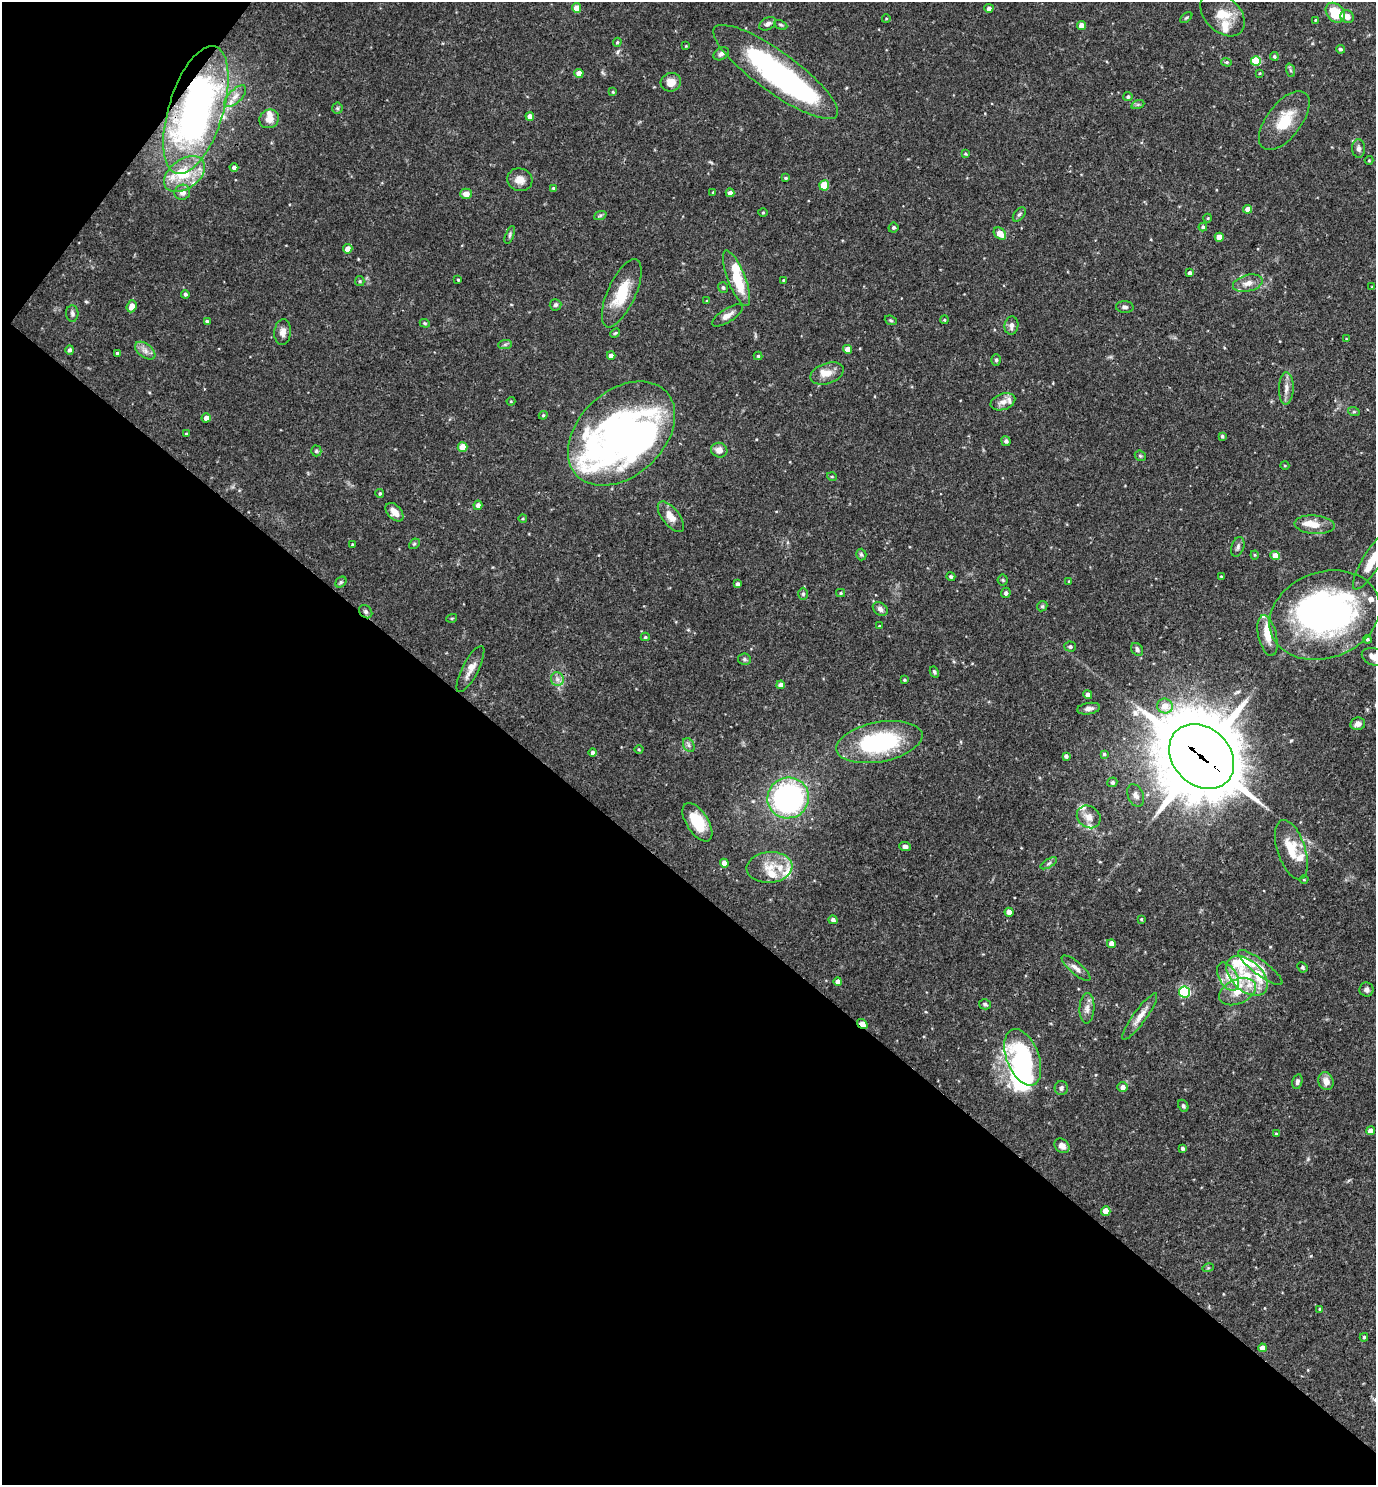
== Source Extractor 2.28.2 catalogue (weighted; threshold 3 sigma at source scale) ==
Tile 9 of 4 x 4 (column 1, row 3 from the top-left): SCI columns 149-1522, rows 1484-2966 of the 5936 x 5931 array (HDU 1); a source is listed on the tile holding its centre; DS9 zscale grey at full resolution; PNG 1378 x 1487 px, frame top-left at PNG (2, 2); each listed source drawn as its Kron ellipse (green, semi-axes under 4 px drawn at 4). Shown black and unused: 43% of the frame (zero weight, under 3 of 4 exposures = <1% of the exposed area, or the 3 px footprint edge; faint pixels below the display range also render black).
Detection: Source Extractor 2.28.2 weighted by HDU 2 'WHT'; one run over the whole footprint, this tile lists its part. Background 0.0682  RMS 0.0034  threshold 0.0154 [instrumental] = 3 sigma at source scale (4.5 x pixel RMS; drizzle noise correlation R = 1.50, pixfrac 1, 0.05/0.05 arcsec/px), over >= 5 px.
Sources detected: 230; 7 inside a brighter object's white glare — neither listed nor drawn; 24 inside a brighter listed object's ellipse — not listed separately; the other 199 listed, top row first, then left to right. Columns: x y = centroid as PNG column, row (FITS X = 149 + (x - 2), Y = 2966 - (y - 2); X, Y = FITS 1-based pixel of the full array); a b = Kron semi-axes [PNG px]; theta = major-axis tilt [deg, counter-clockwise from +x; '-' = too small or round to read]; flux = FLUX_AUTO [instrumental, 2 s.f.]
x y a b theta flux
576 8 5 4 - 3.6
989 8 4 4 - 1.2
1335 13 11 8 -48 11
1222 14 26 17 -45 7.8
1347 16 7 6 - 2.3
1186 18 7 4 40 0.51
886 19 4 3 - 0.26
1315 20 3 3 - 0.28
768 24 9 6 29 1.4
781 25 7 4 -26 0.52
1081 25 4 4 - 2.7
617 42 4 3 - 0.46
686 46 3 3 - 0.25
1341 49 4 4 - 0.59
721 54 8 6 32 1.2
1274 56 4 4 - 0.59
1256 61 5 5 - 15
1227 62 5 4 - 0.48
1290 70 7 4 -71 0.57
776 72 75 20 -36 79
579 73 4 4 - 2.7
1260 73 4 3 - 0.31
671 82 10 9 - 3.5
613 92 4 3 - 0.41
235 96 14 6 45 2.1
1128 97 4 4 - 0.67
1138 104 7 4 19 0.56
337 108 5 5 - 0.48
196 110 66 27 73 130
530 116 4 4 - 2.3
269 119 10 9 - 2.8
1284 120 35 17 52 10
1358 148 9 6 -87 1.2
965 154 4 3 - 0.39
1369 160 4 4 - 0.33
234 168 4 4 - 1.2
185 174 23 14 35 10
786 178 3 3 - 0.48
520 180 13 11 -15 3.1
824 185 5 5 - 11
553 188 4 4 - 0.41
182 192 8 7 - 2.1
713 192 3 3 - 0.35
730 193 4 4 - 1.6
466 194 5 5 - 2.7
1248 209 4 4 - 2.6
763 213 5 3 - 0.34
1019 214 8 5 51 0.7
600 216 6 4 20 0.63
1208 218 4 3 - 0.31
1203 227 4 3 - 0.82
893 228 5 4 - 0.63
1000 234 7 5 -42 3.8
510 235 9 4 67 0.71
1219 237 4 4 - 3.8
348 249 5 4 - 2.4
1190 273 4 4 - 1.2
736 278 29 9 -69 13
458 280 3 3 - 0.36
783 280 3 2 - 0.24
360 281 5 4 - 0.46
1248 283 15 8 14 3.1
723 287 5 4 - 0.76
1372 287 4 4 - 0.32
622 293 37 14 66 12
185 294 4 4 - 0.75
707 301 3 3 - 0.37
556 305 6 5 - 0.7
131 306 6 4 67 3.5
1125 307 9 6 -3 1
72 313 8 6 -88 0.86
727 315 18 6 33 2.4
891 320 6 4 -21 0.5
944 320 4 3 - 0.35
207 321 4 3 - 0.73
425 323 5 4 - 0.42
1011 325 9 7 82 1.5
283 332 13 8 84 2
615 333 5 4 - 0.41
1346 339 4 3 - 0.29
505 344 7 4 2 0.65
848 349 4 4 - 2.9
70 350 5 4 - 0.94
145 351 12 7 -37 2
117 353 3 3 - 0.52
611 355 4 4 - 1.7
758 356 4 4 - 0.41
996 360 6 5 - 0.56
827 373 17 10 19 3.7
1286 388 16 7 88 2.4
511 401 4 4 - 0.33
1003 402 13 8 19 2.4
1354 412 6 4 -18 0.42
543 415 4 4 - 0.41
206 418 4 4 - 1.8
186 434 4 3 - 0.54
621 434 61 42 43 110
1222 436 4 3 - 0.54
1006 441 5 4 - 0.99
463 447 5 4 - 5.9
719 450 8 7 - 2.5
316 451 5 5 - 0.54
1140 456 6 5 - 0.47
1285 466 4 3 - 0.32
832 477 5 3 - 0.3
380 493 4 4 - 0.48
478 505 5 4 - 1.8
394 512 11 6 -48 2.9
671 517 18 8 -52 3.6
523 519 4 3 - 0.31
1315 525 20 9 -4 4.1
414 544 6 4 43 0.49
352 545 4 3 - 0.37
1238 547 10 6 71 1.1
861 554 6 5 - 0.73
1255 555 4 4 - 0.34
1275 556 5 4 - 3.6
1372 560 33 9 58 7.6
951 576 4 4 - 0.6
1221 576 4 3 - 0.35
1003 580 5 5 - 0.49
1069 581 4 4 - 0.32
341 582 6 5 - 0.59
737 584 4 3 - 1
841 593 4 4 - 0.41
1006 593 5 5 - 0.92
803 594 6 5 - 0.58
1042 606 5 4 - 0.5
880 609 8 6 -37 1.3
366 612 7 6 - 0.99
1325 615 56 43 20 130
452 618 5 3 - 0.33
879 626 3 2 - 0.26
1268 636 21 9 -77 4.6
645 637 4 4 - 0.43
1367 639 4 4 - 0.58
1070 647 5 5 - 0.76
1137 649 7 5 -53 1
1375 657 14 8 -17 4.1
744 659 6 5 - 0.65
470 669 26 8 62 3.3
934 672 6 3 -61 0.56
557 679 7 6 - 1.3
904 680 4 3 - 0.43
781 685 4 4 - 2.5
1088 695 4 4 - 1.8
1165 706 8 7 - 4.5
1088 709 11 5 9 1.7
1358 724 7 6 - 1.7
879 742 44 20 11 40
689 745 7 5 -61 0.94
639 749 4 3 - 0.32
593 752 4 4 - 1.1
1104 754 4 4 - 0.54
1066 756 4 4 - 0.96
1202 756 36 28 -44 3200
1112 782 5 4 - 0.87
1136 795 12 7 -66 1.5
788 798 21 20 - 74
1089 817 12 10 -38 3.2
697 822 22 11 -57 11
905 846 6 4 -6 1.2
1291 850 31 14 -72 9.3
724 863 4 4 - 2.9
1049 863 9 4 30 0.68
769 867 23 15 5 7.1
1304 880 4 3 - 0.29
1009 912 4 4 - 2.8
1141 919 3 3 - 0.37
833 920 4 4 - 1
1111 944 4 4 - 2.5
1260 967 27 7 -37 3.8
1302 967 5 4 - 0.7
1076 968 18 6 -41 2
1247 976 24 15 -43 12
1228 977 15 9 -60 3.5
838 981 4 4 - 2.2
1366 989 7 7 - 1.2
1185 992 6 5 - 32
1237 992 19 12 24 6.1
985 1004 6 5 - 0.78
1087 1008 15 7 87 2.2
1140 1017 28 6 54 3.4
862 1024 6 4 -36 6.3
1023 1057 29 16 -69 32
1326 1081 9 7 -69 2.8
1297 1082 8 5 76 0.98
1123 1087 5 5 - 1.8
1061 1088 7 6 - 0.94
1183 1106 6 5 - 0.68
1371 1131 4 4 - 2.6
1276 1134 4 4 - 0.42
1062 1146 8 6 -42 2
1183 1148 4 4 - 0.76
1106 1211 5 4 - 4.8
1208 1268 5 3 - 0.36
1320 1309 3 3 - 0.52
1364 1337 4 4 - 0.56
1262 1348 4 4 - 2.4
Overlapping masked pixels (flux is a lower limit): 5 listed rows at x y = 776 72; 196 110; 366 612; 1202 756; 862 1024
Isophote crosses this tile's border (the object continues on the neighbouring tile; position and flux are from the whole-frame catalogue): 2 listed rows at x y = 1372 560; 1375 657